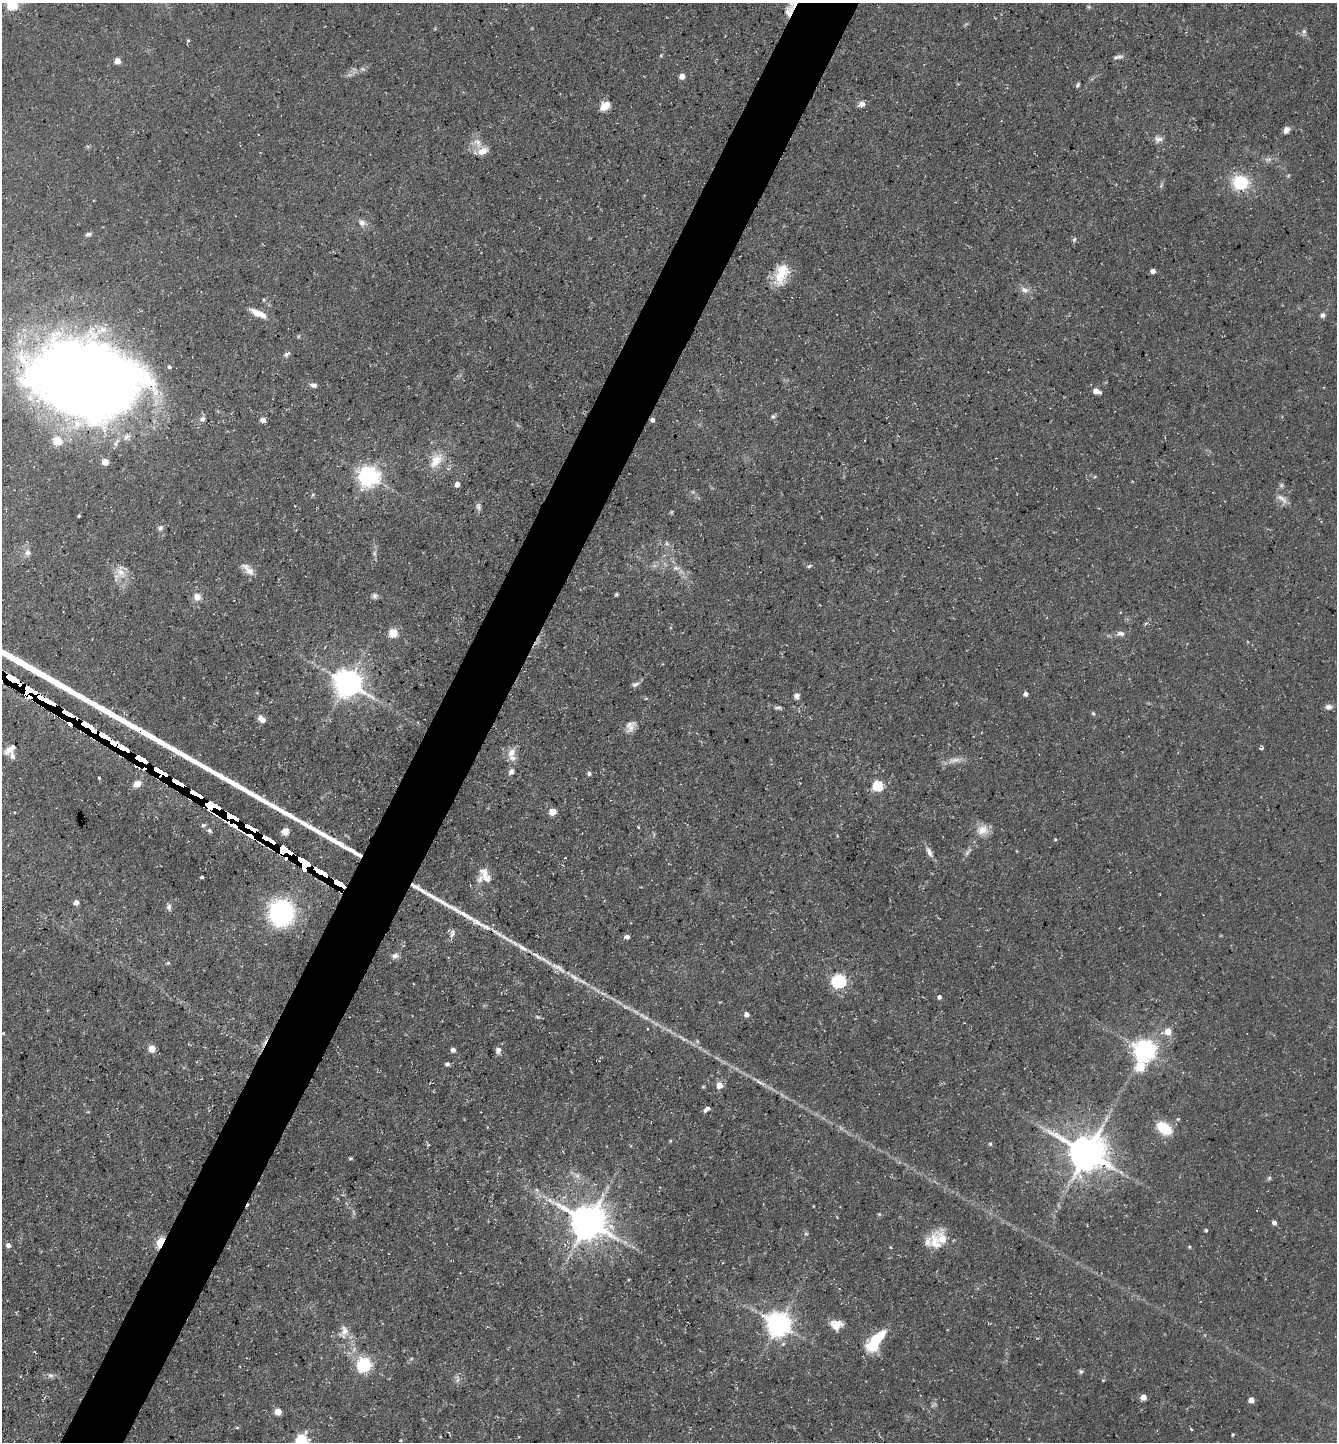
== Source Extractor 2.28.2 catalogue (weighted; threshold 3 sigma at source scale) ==
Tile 7 of 4 x 4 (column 3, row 2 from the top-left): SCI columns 2816-4150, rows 2881-4320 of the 5770 x 5760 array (HDU 1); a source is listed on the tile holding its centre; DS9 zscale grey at full resolution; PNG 1339 x 1444 px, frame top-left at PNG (2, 3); no overlay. Shown black and unused: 5% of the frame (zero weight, under 3 of 5 exposures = <1% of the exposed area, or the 3 px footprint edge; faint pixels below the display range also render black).
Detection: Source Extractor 2.28.2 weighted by HDU 2 'WHT'; one run over the whole footprint, this tile lists its part. Background 0.0709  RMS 0.0045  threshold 0.0205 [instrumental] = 3 sigma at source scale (4.5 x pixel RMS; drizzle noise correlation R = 1.50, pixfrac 1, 0.05/0.05 arcsec/px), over >= 5 px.
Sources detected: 197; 9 too faint to see at this stretch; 4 cosmic-ray / hot-pixel residue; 2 long thin detections or spike segments (spike, bleed or trail) — not listed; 19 inside a brighter listed object's ellipse — not listed separately; the other 163 listed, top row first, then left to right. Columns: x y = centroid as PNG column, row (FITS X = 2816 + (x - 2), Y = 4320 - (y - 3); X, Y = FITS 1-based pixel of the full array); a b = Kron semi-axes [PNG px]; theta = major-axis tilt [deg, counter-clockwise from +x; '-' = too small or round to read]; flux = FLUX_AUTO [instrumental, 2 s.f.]
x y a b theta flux
793 3 19 11 53 6.4
12 5 5 5 - 38
1304 31 8 6 76 1.2
188 40 5 5 - 0.62
661 55 5 3 - 0.47
1118 57 13 5 10 1.5
117 61 5 4 - 7.4
682 76 5 4 - 5
1078 85 6 4 60 0.79
862 104 7 6 - 2.4
605 106 10 7 34 6.1
1286 130 8 6 59 2.2
1158 139 12 9 12 2.4
477 143 17 13 -40 5.6
1268 159 11 5 11 1.7
1240 182 16 14 -7 21
1161 185 8 5 65 0.91
362 223 10 8 -34 2.5
88 234 8 5 19 1.3
1074 239 7 4 63 0.8
1153 271 4 4 - 3.3
781 274 27 15 72 13
1024 290 12 7 -25 2.7
264 299 5 4 - 0.56
258 313 21 7 -25 5.6
1323 315 6 6 - 1.5
299 336 6 3 71 0.51
286 354 9 5 33 1.4
86 380 85 58 -10 870
314 385 8 5 -10 1.6
1096 391 6 4 -21 5.4
773 416 7 6 - 0.95
202 419 8 7 - 1.6
263 420 5 4 - 3.2
652 420 4 4 - 1.9
126 437 11 6 41 2.5
57 441 5 5 - 17
436 460 25 15 55 9.6
105 462 5 5 - 9.2
369 476 7 7 - 330
457 484 4 4 - 3.8
1281 485 7 7 - 1
313 494 5 3 - 0.52
1282 499 19 9 -36 3.4
478 506 11 6 -69 1.5
79 516 3 3 - 0.57
160 528 7 6 - 1.4
667 543 8 5 -70 1
27 552 9 8 - 2.1
374 553 8 5 -74 1.2
809 566 7 4 17 0.79
676 568 12 7 -7 2.4
248 569 23 8 -43 4.1
121 572 16 13 -63 5.9
616 594 5 4 - 0.62
375 596 8 7 - 1.4
197 597 9 8 - 3.5
1146 623 6 4 43 0.84
393 633 5 5 - 21
1121 633 11 7 -2 2.1
13 679 25 6 -28 6200
347 682 9 8 - 690
635 684 10 6 17 1.6
1025 694 5 5 - 1.8
797 696 7 6 - 2
45 699 31 6 -27 7300
778 707 9 4 6 1
1329 707 9 6 8 2
1093 713 6 4 -71 0.7
261 719 10 7 -42 2.9
630 728 16 9 42 3.3
104 736 37 6 -25 8600
10 749 17 7 36 3.2
512 753 16 9 62 4.1
159 771 26 5 -27 4700
511 772 7 6 - 1.5
589 774 5 5 - 0.96
137 784 12 8 26 3.3
878 786 5 5 - 39
195 793 19 4 -25 1800
210 805 10 6 -11 3700
553 812 5 5 - 9.6
230 816 11 4 -18 1800
203 825 5 5 - 1.3
234 826 10 4 -33 300
249 827 20 4 -27 1600
638 827 5 3 - 0.4
209 830 6 5 - 1.1
983 830 16 12 46 5.7
285 831 8 8 - 3
250 836 7 3 -34 230
267 839 20 5 -27 1900
1055 839 4 4 - 0.47
284 852 13 7 -32 3900
929 852 15 7 -61 2.6
968 852 14 5 52 1.9
301 863 17 7 -33 4300
320 872 19 5 -29 1700
202 877 3 3 - 0.8
485 878 16 12 -23 4.9
338 883 17 4 -28 1800
76 902 5 4 - 3
169 906 9 6 81 1.5
281 912 17 16 - 97
481 924 48 8 -28 11
452 933 11 7 75 2
627 937 5 4 - 1.8
522 948 20 6 -33 3.9
395 956 10 7 2 2
168 963 5 4 - 0.61
558 968 27 7 -29 6
839 981 8 6 8 99
939 997 5 4 - 1.1
626 1007 14 5 -13 2.2
746 1014 5 5 - 1.8
537 1017 7 5 -20 0.82
1168 1031 10 9 - 4.2
3 1033 3 2 - 0.43
152 1049 5 5 - 11
453 1050 4 4 - 2.3
498 1050 9 7 85 2
1144 1050 7 7 - 360
447 1064 6 5 - 1
1140 1067 16 13 61 9.1
760 1082 19 4 -27 2.9
719 1085 8 8 - 3.7
703 1087 5 4 - 0.55
707 1109 8 4 37 1.8
1178 1119 5 4 - 0.58
1164 1128 14 9 -36 16
670 1141 4 4 - 0.46
990 1144 5 4 - 0.59
1087 1153 12 10 -26 1300
350 1158 5 3 - 0.72
577 1175 8 8 - 2.2
1269 1178 6 6 - 0.73
537 1190 6 4 -70 0.88
879 1214 6 4 -17 0.53
588 1222 12 10 -24 1200
1274 1223 5 4 - 1.9
1206 1230 4 4 - 0.63
806 1234 6 3 -18 0.59
161 1242 7 4 62 35
935 1242 29 15 -82 8.9
8 1245 5 5 - 2
1189 1247 5 4 - 0.57
778 1324 8 8 - 470
836 1325 15 11 2 5.5
344 1332 21 12 77 5.7
876 1340 21 9 51 25
35 1352 3 2 - 0.5
411 1359 6 3 20 0.56
364 1365 6 6 - 110
1081 1372 6 5 - 0.9
51 1375 8 6 -39 1.5
457 1379 12 5 -83 1.6
1143 1397 5 4 - 5
1251 1400 5 5 - 4.5
278 1411 5 5 - 8.9
237 1427 5 3 - 0.48
1191 1429 4 3 - 0.46
1233 1435 4 3 - 0.53
302 1440 6 6 - 56
Overlapping masked pixels (flux is a lower limit): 18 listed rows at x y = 793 3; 652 420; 13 679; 45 699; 104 736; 159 771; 195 793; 210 805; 230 816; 234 826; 249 827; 250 836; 267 839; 284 852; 301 863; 320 872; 338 883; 161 1242
Isophote crosses this tile's border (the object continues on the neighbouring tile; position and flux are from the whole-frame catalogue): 3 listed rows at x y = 793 3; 12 5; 302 1440